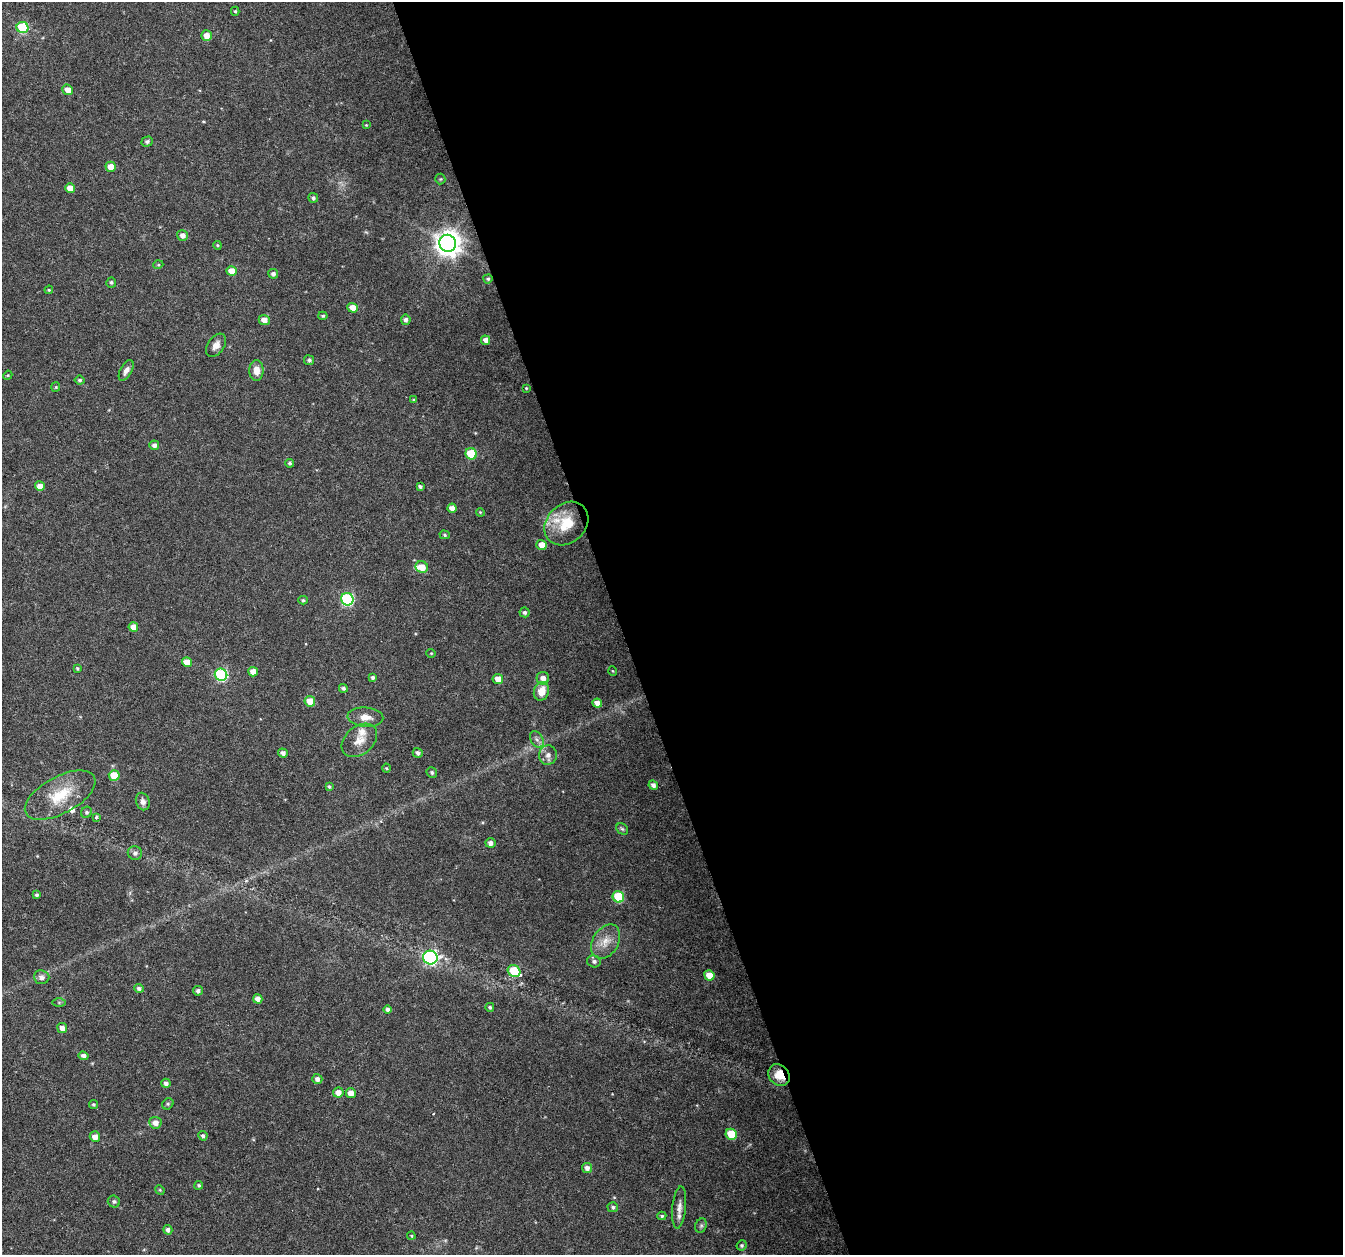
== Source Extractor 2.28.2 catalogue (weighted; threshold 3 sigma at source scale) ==
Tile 8 of 4 x 4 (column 4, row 2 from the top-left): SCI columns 4024-5364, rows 2570-3822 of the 5368 x 5192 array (HDU 1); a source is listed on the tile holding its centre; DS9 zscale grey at full resolution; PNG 1345 x 1257 px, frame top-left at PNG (2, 2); each listed source drawn as its Kron ellipse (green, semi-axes under 4 px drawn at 4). Shown black and unused: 54% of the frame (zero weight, under 3 of 6 exposures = <1% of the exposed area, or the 3 px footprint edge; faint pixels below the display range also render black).
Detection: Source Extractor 2.28.2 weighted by HDU 2 'WHT'; one run over the whole footprint, this tile lists its part. Background 0.0242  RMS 0.0028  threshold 0.0114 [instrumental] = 3 sigma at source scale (4.09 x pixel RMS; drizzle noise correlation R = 1.36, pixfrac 0.8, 0.0396/0.0396 arcsec/px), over >= 5 px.
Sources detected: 121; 4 inside a brighter listed object's ellipse — not listed separately; the other 117 listed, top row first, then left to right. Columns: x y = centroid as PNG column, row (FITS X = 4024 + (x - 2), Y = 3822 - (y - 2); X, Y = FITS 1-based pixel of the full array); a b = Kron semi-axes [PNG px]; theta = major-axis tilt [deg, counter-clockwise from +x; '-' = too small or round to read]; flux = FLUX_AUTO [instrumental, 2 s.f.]
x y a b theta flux
235 11 4 4 - 0.33
22 27 6 5 - 16
206 35 5 5 - 2
68 90 5 5 - 2.2
366 125 4 4 - 0.22
147 141 6 5 - 0.6
111 167 5 5 - 2.8
440 179 5 5 - 0.29
70 188 5 5 - 3.2
313 198 5 4 - 0.6
182 235 6 5 - 1.3
448 243 8 8 - 280
217 245 4 3 - 0.25
158 265 5 3 - 0.25
232 271 5 5 - 3.1
273 274 5 4 - 0.8
488 279 4 4 - 0.43
111 282 5 5 - 0.49
49 290 4 4 - 0.26
353 308 5 4 - 2.7
323 316 4 4 - 0.36
264 320 5 5 - 1.7
406 320 5 5 - 0.82
486 340 5 4 - 1.3
216 345 13 8 55 1.8
309 360 5 4 - 0.53
126 370 11 5 60 1.2
256 371 10 7 89 2.3
8 375 5 3 - 0.25
80 380 5 4 - 0.49
56 387 5 4 - 0.29
526 388 4 4 - 0.24
414 400 4 3 - 0.36
154 445 5 5 - 0.96
471 454 6 5 - 11
290 463 4 4 - 0.43
40 486 5 4 - 2
420 486 4 3 - 0.48
452 508 4 4 - 1.7
480 512 4 3 - 0.25
566 523 24 19 44 8.2
445 535 5 4 - 0.41
542 545 5 5 - 2.7
422 567 6 5 - 3.3
347 599 6 6 - 30
303 600 4 4 - 0.37
524 612 5 5 - 0.64
133 627 5 4 - 2.4
431 653 4 4 - 0.25
187 662 5 5 - 3.6
77 669 3 3 - 0.34
613 671 5 3 - 0.22
253 672 5 4 - 1.9
221 675 6 6 - 30
373 677 4 4 - 0.61
543 678 6 6 - 1.5
498 679 5 5 - 2.5
343 688 4 4 - 0.61
541 691 9 7 71 3.5
310 701 5 5 - 3.8
597 703 5 4 - 1.7
365 717 18 9 -4 2.4
537 739 9 6 -62 0.93
359 740 20 14 40 3.2
283 753 5 4 - 0.92
418 753 5 4 - 0.81
548 755 10 9 - 1.4
386 768 4 4 - 0.29
432 773 5 5 - 0.47
114 776 5 5 - 5.9
653 785 5 4 - 0.88
329 787 4 4 - 0.38
60 795 39 18 29 9.7
143 801 9 6 -68 1
87 812 6 5 - 0.49
96 817 4 4 - 0.3
622 829 6 5 - 0.48
490 843 5 5 - 1.2
135 853 7 7 - 0.85
36 895 4 4 - 0.51
618 897 6 5 - 14
606 942 18 13 59 3.3
430 957 7 7 - 49
594 961 7 6 - 0.77
514 971 7 5 -38 11
709 975 5 5 - 3.5
42 977 8 7 - 1.2
139 988 5 4 - 0.73
198 991 5 4 - 0.68
258 999 5 4 - 1.3
59 1002 6 4 0 0.38
490 1007 4 4 - 0.48
388 1010 4 4 - 0.77
62 1028 5 5 - 1.6
84 1056 5 4 - 1.2
779 1075 12 10 -47 3.6
317 1079 5 5 - 1
166 1083 5 4 - 0.93
338 1092 5 5 - 1.9
351 1093 5 5 - 2.2
94 1104 4 4 - 0.37
168 1104 6 5 - 0.37
155 1123 6 6 - 1.8
731 1134 6 5 - 9.2
203 1136 5 4 - 0.62
95 1137 5 5 - 1.9
587 1168 5 5 - 1.2
199 1185 4 4 - 0.44
160 1190 5 4 - 0.28
114 1202 6 6 - 0.52
613 1207 5 5 - 0.59
679 1207 21 7 84 1.9
662 1216 4 4 - 0.33
701 1226 7 5 69 0.55
168 1230 5 4 - 0.92
411 1236 4 3 - 0.28
742 1245 5 5 - 0.49
Overlapping masked pixels (flux is a lower limit): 1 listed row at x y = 779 1075